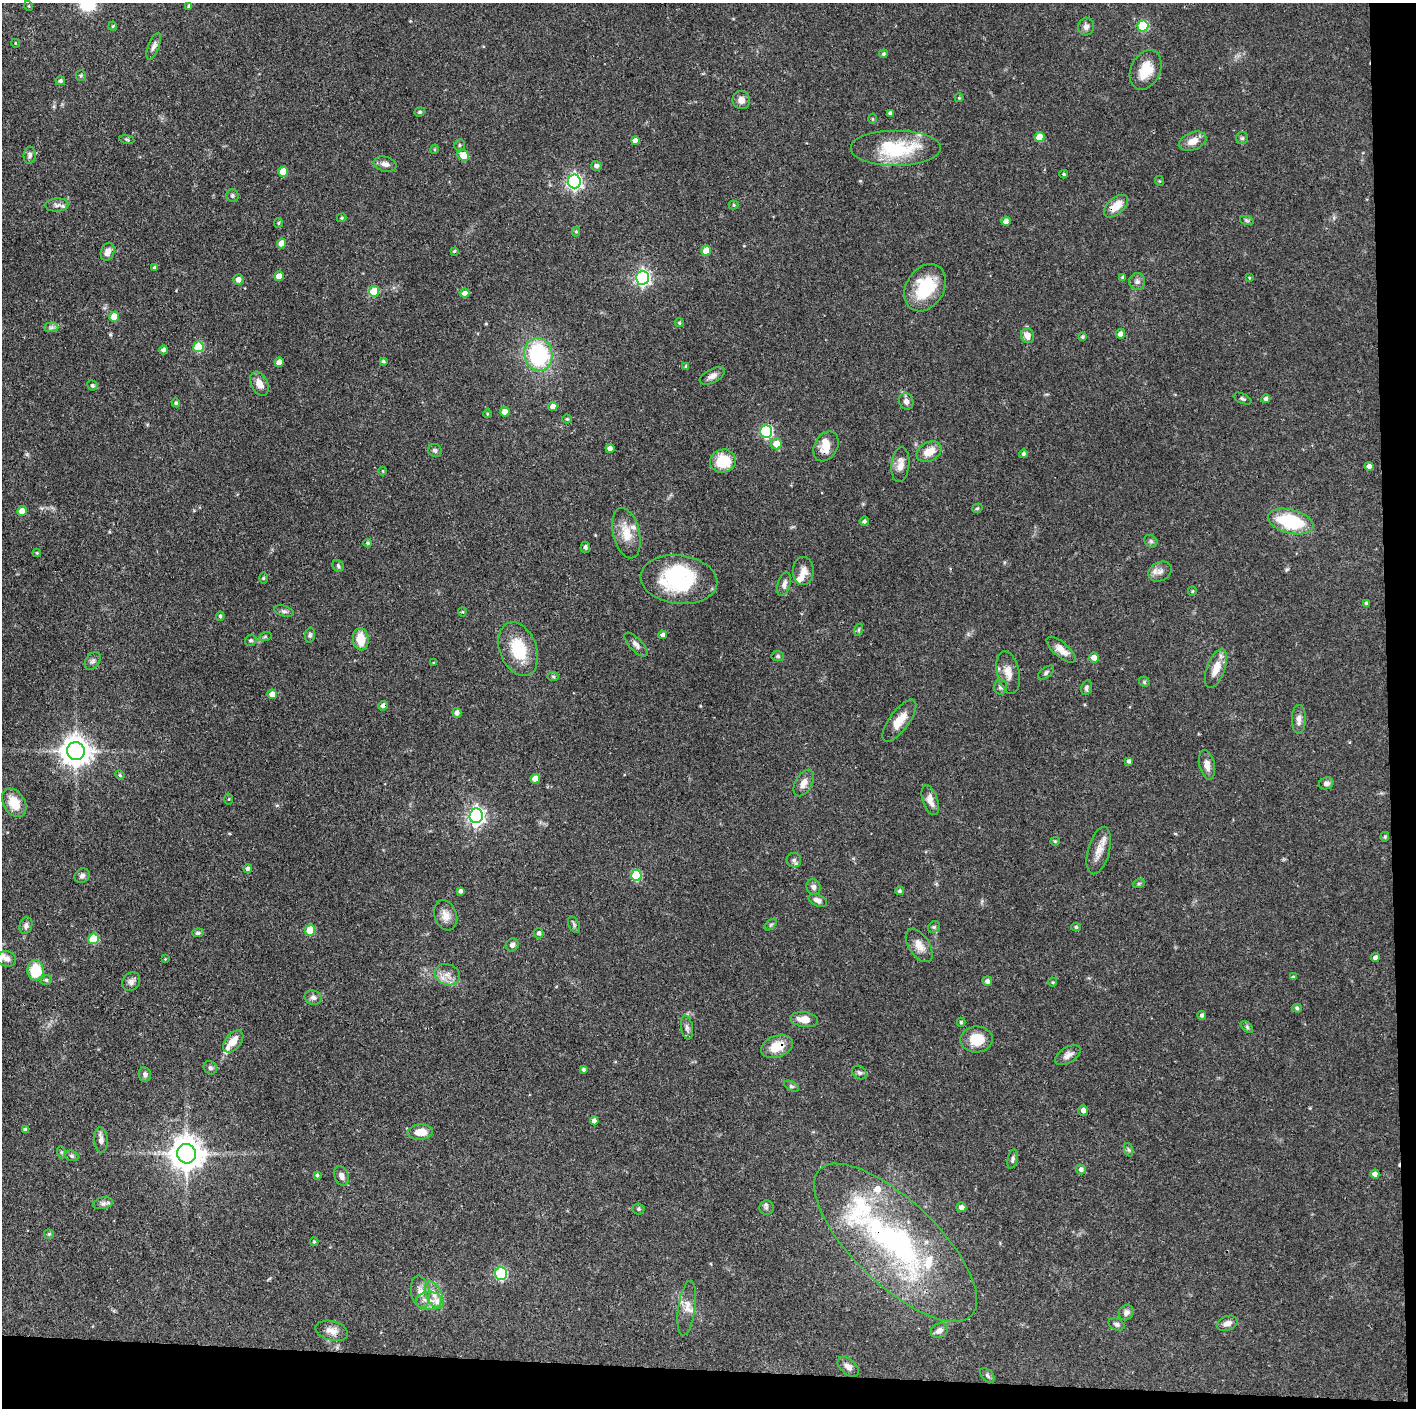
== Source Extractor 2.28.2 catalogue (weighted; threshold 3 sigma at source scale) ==
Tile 9 of 3 x 3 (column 3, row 3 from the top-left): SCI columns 2830-4243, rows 1-1406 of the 4244 x 4221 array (HDU 1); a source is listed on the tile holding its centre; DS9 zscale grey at full resolution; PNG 1418 x 1410 px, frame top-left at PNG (2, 3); each listed source drawn as its Kron ellipse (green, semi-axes under 4 px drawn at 4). Shown black and unused: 5% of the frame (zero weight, under 3 of 4 exposures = <1% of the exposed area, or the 3 px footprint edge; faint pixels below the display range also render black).
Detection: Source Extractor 2.28.2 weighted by HDU 2 'WHT'; one run over the whole footprint, this tile lists its part. Background 0.0774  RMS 0.0036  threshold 0.0162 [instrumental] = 3 sigma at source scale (4.5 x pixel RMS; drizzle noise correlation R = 1.50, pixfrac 1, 0.05/0.05 arcsec/px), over >= 5 px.
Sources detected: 239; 1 inside a brighter object's white glare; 1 cosmic-ray / hot-pixel residue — neither listed nor drawn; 9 inside a brighter listed object's ellipse — not listed separately; the other 228 listed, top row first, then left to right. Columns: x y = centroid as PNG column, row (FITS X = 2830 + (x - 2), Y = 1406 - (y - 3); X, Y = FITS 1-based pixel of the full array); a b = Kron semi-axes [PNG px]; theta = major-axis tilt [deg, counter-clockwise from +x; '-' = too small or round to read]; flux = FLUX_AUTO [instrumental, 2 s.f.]
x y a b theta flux
29 6 5 3 - 0.3
189 6 4 3 - 0.68
113 26 4 4 - 0.36
1143 26 5 5 - 25
1086 27 9 8 - 1.5
15 43 4 2 - 0.27
154 46 14 5 68 1.5
883 54 4 4 - 0.63
1146 70 21 14 64 7.9
81 75 5 5 - 0.56
60 81 5 4 - 0.86
959 98 4 4 - 0.39
741 100 9 8 - 2.1
420 112 5 4 - 0.51
890 113 4 3 - 0.83
872 119 5 3 - 0.41
1040 137 5 5 - 6.5
1242 138 6 6 - 0.66
127 139 7 3 -9 0.5
635 141 4 4 - 2.2
1193 141 14 9 20 3.8
459 145 6 5 - 0.65
435 149 5 3 - 0.36
896 149 45 18 0 24
30 155 8 6 87 1.1
463 155 6 5 - 7.5
385 164 12 7 -13 2
596 166 5 5 - 1.2
283 172 5 5 - 6.3
1064 174 4 3 - 0.47
574 181 7 6 - 97
1160 181 5 3 - 0.31
232 196 6 6 - 0.76
57 205 11 6 4 1.6
734 205 5 4 - 0.49
1116 206 14 8 42 5.3
342 218 5 4 - 0.44
1006 221 5 4 - 1.9
1247 221 7 4 -19 0.55
278 223 5 4 - 0.45
576 232 5 4 - 0.46
282 243 5 4 - 3.2
454 251 4 3 - 0.54
706 251 5 4 - 6.7
108 252 9 6 69 2.2
155 268 3 3 - 0.76
279 276 5 4 - 3.8
1123 277 4 4 - 0.69
642 278 7 6 - 98
1249 278 4 3 - 0.34
238 279 5 5 - 2
1137 281 8 8 - 1.4
925 288 25 19 57 16
374 291 5 5 - 9.2
465 293 5 4 - 1.8
114 317 5 5 - 5.7
679 323 5 4 - 0.47
51 327 7 4 1 0.84
1120 334 5 4 - 1.7
1027 336 7 6 - 2.7
1082 337 4 3 - 0.55
198 347 5 5 - 15
163 350 4 4 - 1.2
538 354 17 14 -80 33
383 361 4 3 - 0.64
279 362 5 4 - 3
686 366 3 3 - 0.7
712 376 14 6 26 1.8
259 384 13 8 -61 3
92 385 5 5 - 0.68
1242 398 9 5 -24 0.76
1266 399 4 4 - 0.95
906 401 8 7 - 1.5
176 403 4 4 - 0.67
553 407 4 4 - 2.3
505 412 5 5 - 2.3
487 414 4 3 - 0.29
567 419 4 4 - 0.42
766 431 6 6 - 41
776 444 5 5 - 5.2
826 446 16 11 61 4.8
610 448 4 4 - 1.8
435 450 7 6 - 0.85
929 452 13 9 29 4.9
1023 454 4 4 - 0.89
723 461 13 11 13 11
900 465 17 9 84 3.2
1369 466 4 4 - 1.6
383 471 4 3 - 0.29
977 508 5 4 - 0.44
22 511 5 4 - 4.1
864 521 5 4 - 0.77
1291 521 23 12 -15 21
626 533 26 13 -76 6.5
1151 541 7 5 -44 0.69
368 543 4 3 - 0.56
585 547 5 4 - 0.87
37 553 4 4 - 0.38
338 566 6 5 - 0.62
803 571 14 10 90 3
1160 571 12 9 29 2.2
263 578 5 3 - 0.41
679 580 38 24 -7 31
784 584 12 6 73 1.6
1192 591 5 4 - 0.4
1367 603 4 3 - 0.81
284 611 10 5 -17 0.98
462 612 4 4 - 0.38
220 616 4 4 - 0.65
858 630 6 4 71 0.52
310 635 7 5 81 0.71
663 635 4 4 - 1.2
265 637 6 4 19 0.51
361 639 11 8 -84 7.4
251 640 6 5 - 0.65
636 645 15 6 -45 1.6
518 649 28 18 -69 14
1061 650 18 7 -40 3.5
778 656 6 5 - 0.66
1094 657 5 5 - 2.7
93 661 10 6 53 1.1
434 663 4 3 - 0.34
1216 669 20 9 70 4.7
1008 672 22 11 -77 3.7
1046 673 9 5 39 0.83
553 677 5 3 - 0.43
1144 682 5 4 - 0.57
1000 687 7 6 - 1.1
1086 688 7 5 75 0.95
272 694 5 5 - 2.7
383 706 5 4 - 1.4
457 713 5 4 - 1.5
1299 719 14 7 89 2.1
899 721 25 9 53 5.2
76 751 9 9 - 530
1129 761 4 3 - 0.87
1207 765 15 7 -77 2.7
120 775 5 4 - 0.43
535 779 5 4 - 4
804 783 14 8 61 2.8
1326 783 7 6 - 1.4
229 799 5 3 - 0.35
930 800 16 7 -71 3
14 803 15 10 -58 7.1
476 816 7 6 - 120
1385 837 5 4 - 0.43
1055 841 4 4 - 0.36
1099 851 24 10 75 4.3
794 860 7 7 - 1.1
248 869 4 4 - 1.1
636 875 5 5 - 16
82 876 8 7 - 1.2
1139 883 6 4 19 0.48
813 887 8 7 - 1.3
460 891 4 3 - 0.88
900 891 4 4 - 0.72
818 900 10 5 -25 1.8
446 915 15 11 -70 3.1
26 925 8 6 75 1.4
574 925 9 5 -64 0.75
771 925 7 4 44 0.63
934 927 6 5 - 0.61
1076 927 5 4 - 0.57
310 930 5 5 - 9.8
198 933 6 4 9 0.63
539 933 5 5 - 0.97
94 939 5 5 - 13
512 945 7 6 - 1.1
919 945 19 10 -56 3.8
1375 957 4 4 - 1.3
7 959 9 7 -16 1.7
165 959 4 3 - 0.27
36 970 10 8 -89 12
447 975 13 10 -21 3.1
1293 977 3 3 - 0.47
46 980 5 4 - 0.65
987 981 5 5 - 1.2
131 982 10 8 52 1.4
1053 982 4 4 - 0.34
313 998 9 7 -16 1.3
1297 1008 5 4 - 0.58
1202 1015 4 4 - 0.78
804 1020 14 7 -8 3.6
961 1022 4 4 - 0.52
687 1027 12 6 -81 1.3
1247 1027 7 4 -46 0.64
977 1039 16 13 2 8.3
233 1041 13 8 52 4.7
777 1047 16 10 21 7.1
1068 1055 14 7 32 2.1
210 1068 7 6 - 0.98
583 1069 4 3 - 0.7
859 1073 8 6 -34 0.87
145 1074 7 6 - 1.3
791 1086 8 4 -27 0.64
1083 1110 5 5 - 1.6
594 1121 4 4 - 1.7
26 1130 4 4 - 0.86
420 1132 13 7 3 5.2
101 1140 12 6 -85 1.9
1129 1150 7 4 -70 0.66
61 1152 6 4 -71 0.43
187 1154 10 9 - 690
72 1156 7 5 -18 0.7
1013 1159 10 5 76 0.92
1081 1169 5 5 - 1.1
1375 1174 4 4 - 1.5
317 1175 4 3 - 0.53
342 1176 10 7 -69 1.7
103 1203 10 5 14 1.1
766 1207 7 7 - 0.9
961 1207 5 5 - 1.6
638 1209 6 5 - 0.54
49 1234 5 5 - 0.6
314 1242 4 3 - 0.44
895 1243 105 42 -44 86
501 1274 6 6 - 39
420 1292 16 9 -80 3.2
434 1295 14 7 -65 3.5
429 1301 13 9 5 3.4
687 1308 27 8 82 3.6
1126 1313 8 7 - 1.4
1227 1323 10 7 21 2.1
1116 1324 8 6 -23 0.94
332 1331 16 9 -14 3
939 1331 9 7 32 2.1
848 1367 12 7 -42 2
987 1375 9 5 -46 0.88
Overlapping masked pixels (flux is a lower limit): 5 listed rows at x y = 1116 206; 826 446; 383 706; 777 1047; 895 1243
Isophote crosses this tile's border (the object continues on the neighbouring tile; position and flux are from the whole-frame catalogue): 1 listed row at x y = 7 959